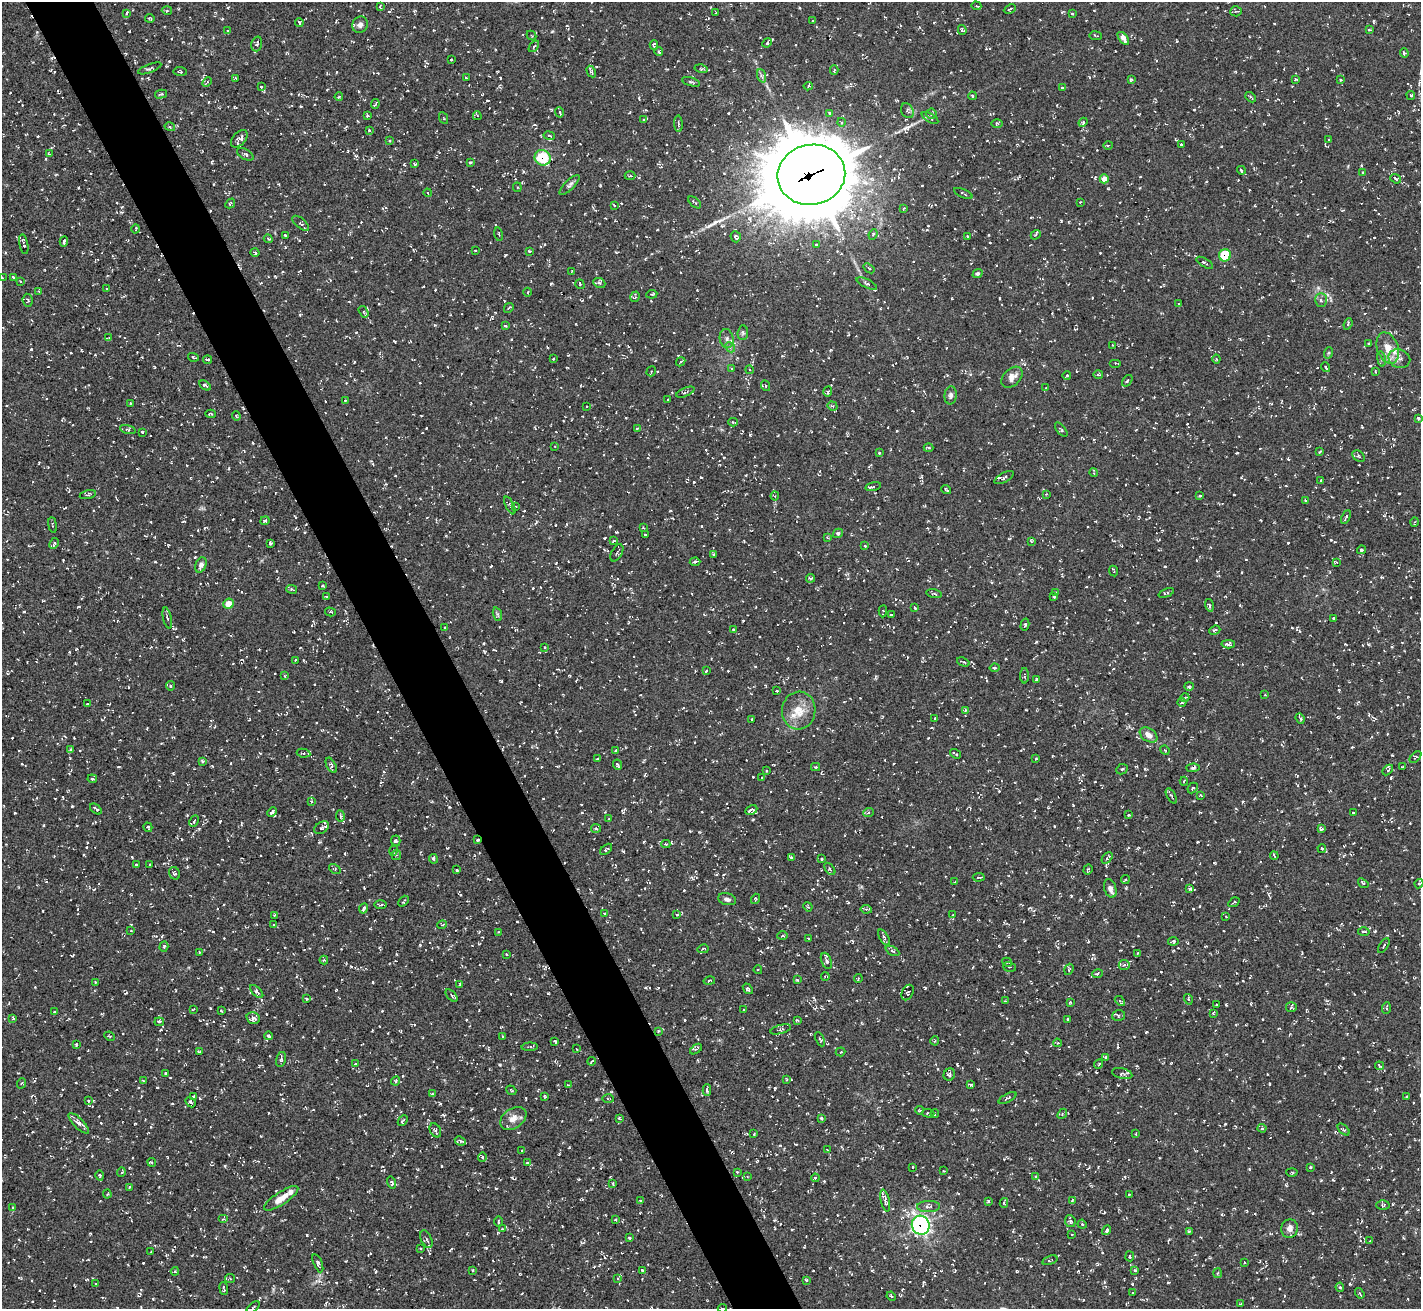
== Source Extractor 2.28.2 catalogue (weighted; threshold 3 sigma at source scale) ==
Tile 11 of 4 x 4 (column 3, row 3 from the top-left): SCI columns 2843-4261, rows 1464-2770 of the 5686 x 5676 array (HDU 1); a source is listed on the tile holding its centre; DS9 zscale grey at full resolution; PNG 1423 x 1311 px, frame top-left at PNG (2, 2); each listed source drawn as its Kron ellipse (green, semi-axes under 4 px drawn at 4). Shown black and unused: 5% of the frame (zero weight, under 3 of 5 exposures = <1% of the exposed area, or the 3 px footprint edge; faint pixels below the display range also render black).
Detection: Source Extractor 2.28.2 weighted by HDU 2 'WHT'; one run over the whole footprint, this tile lists its part. Background 0.0245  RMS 0.0053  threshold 0.0237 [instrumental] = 3 sigma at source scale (4.5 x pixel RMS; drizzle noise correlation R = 1.50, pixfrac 1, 0.05/0.05 arcsec/px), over >= 5 px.
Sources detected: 1192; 87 cosmic-ray / hot-pixel residue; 1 long thin detection or spike segment (spike, bleed or trail) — neither listed nor drawn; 12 inside a brighter listed object's ellipse — not listed separately; of the other 1092, all 500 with FLUX_AUTO >= 0.523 (the completeness limit of this list) listed and drawn (592 fainter detections not listed), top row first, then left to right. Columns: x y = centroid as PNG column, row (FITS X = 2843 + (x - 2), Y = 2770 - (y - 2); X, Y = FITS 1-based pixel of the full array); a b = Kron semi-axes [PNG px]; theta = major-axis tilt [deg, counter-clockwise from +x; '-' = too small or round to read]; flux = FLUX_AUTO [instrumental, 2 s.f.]
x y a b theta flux
976 6 5 4 - 0.6
380 7 3 2 - 0.77
1010 9 6 3 26 0.8
167 10 5 3 - 0.6
1236 11 5 5 - 0.77
126 13 4 3 - 0.74
715 13 3 2 - 0.58
1072 14 3 2 - 0.61
150 18 4 3 - 0.55
813 20 3 3 - 0.65
299 22 4 2 - 0.59
360 25 8 7 - 2.4
962 30 5 3 - 0.83
1369 30 4 3 - 0.53
227 31 4 4 - 0.59
531 35 5 3 - 0.54
1096 36 6 2 -7 0.58
1123 38 7 4 -52 3.8
767 43 5 3 - 1.5
257 44 7 5 72 1.6
654 45 5 3 - 1.1
534 46 6 3 52 0.58
659 52 4 3 - 0.92
1404 53 5 4 - 0.91
451 59 3 3 - 1.1
150 68 12 4 21 1.1
701 69 7 4 -15 0.68
834 70 5 3 - 0.67
180 72 6 3 -6 0.72
591 72 6 3 -61 1
762 76 7 4 -70 1.1
466 78 3 2 - 0.53
235 79 3 3 - 0.7
1296 79 4 3 - 0.71
1131 80 3 3 - 0.67
1340 80 3 3 - 0.66
207 82 5 4 - 0.87
691 82 9 3 -16 0.74
808 86 4 4 - 0.81
261 87 4 3 - 0.59
1062 88 3 3 - 0.96
161 94 6 3 14 0.68
1411 95 4 4 - 0.71
972 96 4 3 - 0.62
339 97 4 3 - 0.56
1251 97 6 3 -43 0.67
375 104 5 2 - 0.62
907 111 8 6 -64 1.3
559 112 5 3 - 0.75
829 113 4 3 - 0.74
931 114 5 5 - 0.81
367 115 4 3 - 0.55
477 116 4 3 - 0.78
443 118 6 3 -63 0.65
930 118 9 3 -30 0.83
643 119 4 4 - 0.53
841 122 4 3 - 0.52
1083 122 5 4 - 0.96
997 123 6 3 1 0.64
678 124 8 3 -86 0.88
170 127 5 4 - 0.78
369 130 3 3 - 0.77
549 136 5 3 - 0.57
239 139 10 6 47 2.5
1329 140 3 3 - 0.52
390 141 4 3 - 0.58
1181 144 3 2 - 0.61
1108 145 5 3 - 0.62
49 154 3 3 - 0.61
245 154 9 5 -29 1.3
543 158 8 7 - 20
470 162 3 3 - 0.88
414 164 4 3 - 0.66
1241 170 4 4 - 1
1363 172 3 3 - 0.64
811 175 34 30 13 6200
630 176 5 3 - 0.54
1104 179 4 4 - 5.5
1396 179 6 4 -39 0.95
570 185 13 4 45 1.6
517 187 4 4 - 0.63
428 193 4 3 - 0.93
963 193 10 4 -23 0.97
695 202 7 3 -40 0.81
1080 202 3 2 - 0.61
230 203 5 3 - 0.75
614 205 3 3 - 0.61
904 208 4 4 - 0.64
301 223 10 5 -41 1.2
136 229 4 2 - 0.58
499 234 7 3 -77 0.58
873 234 5 4 - 0.7
1036 235 5 3 - 0.58
285 236 3 3 - 0.59
967 236 3 3 - 0.59
736 237 5 5 - 1.4
268 239 4 4 - 0.54
64 242 5 3 - 1.3
24 244 10 3 -79 1.5
816 244 3 3 - 0.54
475 251 3 2 - 0.7
530 251 3 2 - 0.72
255 252 4 3 - 0.75
1225 255 6 6 - 15
1205 263 9 3 -31 1
869 268 6 3 -37 0.61
572 271 3 2 - 0.55
977 274 5 4 - 1
2 277 3 2 - 0.55
13 277 3 3 - 0.67
20 281 3 2 - 0.84
599 283 6 4 -21 0.92
867 283 11 4 -26 1.1
580 284 5 4 - 0.65
107 289 3 2 - 0.74
39 291 3 3 - 0.57
528 292 4 3 - 0.54
652 294 5 3 - 0.55
635 297 5 4 - 1.1
28 300 6 5 - 0.85
1321 300 7 5 -90 1.2
1178 304 4 3 - 0.56
509 308 5 3 - 0.59
364 312 6 4 -57 0.81
1348 324 6 3 69 0.65
505 326 4 4 - 0.72
743 333 7 5 84 1
109 338 4 2 - 0.76
727 339 9 7 -81 2
1369 344 3 3 - 1
1113 346 4 2 - 0.52
730 347 5 4 - 0.96
1388 348 16 10 -71 6.4
1328 353 6 3 71 0.62
193 357 6 2 -19 1.1
553 359 3 2 - 0.53
1216 359 4 4 - 0.59
1381 359 8 4 -81 1.1
1399 359 11 9 -22 3.1
208 360 4 2 - 1
681 362 5 3 - 0.52
1115 363 6 4 0 0.65
1326 367 5 3 - 0.73
732 369 4 3 - 0.56
750 370 4 3 - 0.54
651 371 5 4 - 0.6
1375 372 4 3 - 0.52
1098 374 5 3 - 0.64
1067 376 4 3 - 0.94
1012 377 12 8 46 4.4
1127 381 6 3 54 0.65
205 385 6 3 -31 1.1
765 386 5 4 - 0.9
1046 388 4 3 - 0.57
685 392 10 2 23 0.69
828 392 5 3 - 0.69
951 395 9 6 84 1.6
345 400 3 2 - 0.56
668 400 3 2 - 0.56
130 403 3 2 - 0.56
586 406 3 2 - 0.54
832 406 5 4 - 0.72
211 414 5 2 - 0.67
236 416 5 3 - 0.61
1418 418 4 3 - 0.66
733 422 4 3 - 0.62
637 428 4 3 - 0.65
128 429 8 4 -17 0.98
1061 430 8 4 -51 0.77
142 432 3 2 - 0.65
555 446 4 3 - 0.53
929 448 5 3 - 0.84
1319 452 4 3 - 0.6
879 453 3 3 - 0.82
1358 456 7 5 -39 0.88
1094 473 4 2 - 0.68
1004 478 11 4 28 1.3
1321 480 3 3 - 0.54
873 487 8 3 13 0.85
946 489 5 2 - 0.83
1046 494 4 3 - 0.52
88 495 8 3 13 0.76
775 496 4 4 - 0.6
1200 496 4 3 - 0.74
1306 501 4 3 - 0.61
510 505 9 4 -64 0.86
516 506 3 3 - 0.78
1346 517 7 3 65 0.99
265 521 4 4 - 1
1415 522 5 3 - 0.58
53 525 8 3 -82 0.68
643 528 2 2 - 0.52
838 533 5 4 - 0.91
645 534 2 2 - 0.59
827 537 3 3 - 0.6
614 541 3 3 - 0.55
1031 541 3 3 - 0.57
54 543 6 3 63 0.84
270 543 4 3 - 0.96
865 546 3 3 - 0.58
1361 550 5 4 - 0.88
617 553 9 5 60 0.86
713 554 4 3 - 0.82
695 562 5 3 - 0.98
1336 562 4 3 - 0.56
201 565 8 5 67 1.8
1114 571 5 2 - 0.64
811 578 4 4 - 0.91
322 586 3 3 - 0.77
291 589 6 3 -11 0.67
1056 593 3 2 - 0.65
1166 593 8 4 22 0.86
934 594 8 4 -12 0.81
326 597 3 3 - 0.79
1054 597 3 2 - 0.56
228 604 5 5 - 6.3
1209 605 6 3 -75 0.72
914 607 3 2 - 0.69
883 611 6 2 86 0.89
330 612 5 4 - 0.9
497 614 7 4 -71 0.87
891 615 3 2 - 0.75
167 618 10 3 -77 1
1334 618 3 3 - 0.74
1025 625 6 3 76 0.8
445 628 3 2 - 0.52
733 629 3 2 - 0.6
1215 630 6 4 22 1.1
1228 644 7 4 3 1.4
545 647 3 2 - 0.57
295 660 3 2 - 0.58
963 662 6 3 -21 0.95
994 668 5 4 - 0.94
706 671 3 3 - 0.71
285 676 3 3 - 0.52
1024 676 8 3 -90 0.74
1036 679 4 3 - 0.79
171 686 5 4 - 0.91
1189 686 5 4 - 1.1
776 691 3 2 - 0.86
1265 695 3 3 - 0.56
1185 698 4 4 - 0.7
1182 702 4 4 - 0.69
87 704 3 3 - 0.93
965 710 3 3 - 0.66
799 711 19 16 83 9.8
935 718 3 2 - 0.58
1300 718 5 3 - 0.94
752 719 3 3 - 0.61
1148 735 10 6 -34 3.3
71 749 4 3 - 0.6
1165 750 5 4 - 0.55
616 751 3 3 - 1.3
303 753 7 4 -8 0.96
955 754 6 2 -36 0.87
1415 757 7 4 44 0.94
598 759 3 3 - 0.92
1036 759 3 2 - 0.57
202 761 4 3 - 1
331 765 8 4 -61 1.1
617 765 5 4 - 0.85
816 767 4 4 - 0.55
1403 767 3 2 - 0.54
1193 768 6 4 3 1.1
1122 769 6 5 - 1.2
766 770 3 2 - 0.56
1388 770 6 4 42 0.9
762 777 4 3 - 0.58
92 779 5 3 - 0.64
1184 781 4 3 - 0.78
1193 788 6 4 47 0.77
1201 795 3 3 - 0.64
1171 796 8 3 -61 0.8
311 801 3 3 - 0.58
96 809 7 3 -39 1.2
751 810 6 4 28 2.5
272 812 5 3 - 1.3
1353 812 3 2 - 0.55
868 813 5 3 - 0.65
1128 815 3 3 - 0.56
340 816 5 3 - 0.7
609 819 3 3 - 0.64
194 821 6 3 62 0.66
148 827 5 3 - 1.1
322 828 8 5 32 1.3
596 828 5 4 - 0.66
1321 829 4 3 - 0.77
477 840 3 3 - 1.1
396 841 5 4 - 1
666 844 4 3 - 0.57
1322 848 4 3 - 0.68
606 849 7 3 40 0.86
394 850 5 3 - 0.57
396 855 5 5 - 0.72
1274 856 4 2 - 0.76
791 857 3 3 - 0.64
1107 858 6 4 47 0.98
433 859 5 4 - 0.98
822 859 3 3 - 0.66
136 864 3 3 - 0.83
150 864 3 3 - 0.74
335 869 6 4 -34 0.65
830 869 7 4 -53 0.74
457 870 3 3 - 0.61
1088 870 5 3 - 0.61
174 873 6 5 - 0.94
979 877 6 3 5 0.91
1125 879 4 3 - 0.55
955 882 3 2 - 0.61
1363 883 6 3 -37 0.54
1419 884 5 3 - 0.83
1110 888 9 6 -72 2.7
1190 888 3 3 - 0.91
727 899 9 5 -14 1.8
756 899 5 3 - 0.67
403 901 6 3 47 0.82
1234 902 6 2 33 0.69
381 905 6 3 -1 0.74
808 907 5 4 - 0.58
363 908 5 3 - 1
866 909 6 4 -9 0.72
604 913 3 2 - 0.83
274 915 3 3 - 0.68
677 915 3 3 - 0.53
953 915 3 3 - 0.6
1226 916 3 2 - 0.54
274 925 3 3 - 0.63
442 925 5 3 - 0.56
131 931 3 2 - 0.55
498 932 3 2 - 0.56
1364 932 6 3 3 0.71
782 936 5 3 - 0.59
884 937 9 4 -61 1.5
808 939 3 2 - 0.61
1173 941 5 3 - 1.2
164 946 5 4 - 0.85
1384 946 8 3 57 0.71
703 949 6 3 13 0.79
892 951 7 4 -27 0.86
199 952 3 3 - 0.59
1138 953 4 4 - 0.67
507 954 3 2 - 0.64
324 960 4 4 - 0.78
826 961 8 5 -68 1.7
1007 962 5 4 - 0.76
1124 965 5 5 - 0.96
1009 967 6 5 - 0.84
1069 969 6 4 71 0.78
758 970 4 4 - 0.62
1097 974 5 4 - 0.94
825 976 4 3 - 0.56
858 979 4 3 - 0.6
797 980 3 2 - 0.63
709 981 6 3 12 0.59
95 982 3 3 - 0.57
460 984 4 3 - 0.86
748 989 6 4 -52 0.85
257 992 8 4 -44 1.7
908 992 8 5 63 1.1
451 995 7 3 -47 0.8
306 999 4 3 - 0.59
1188 999 5 3 - 0.59
1005 1001 3 3 - 0.61
1120 1001 6 3 -43 0.63
1070 1002 3 3 - 0.73
1217 1005 3 3 - 0.64
1291 1007 5 5 - 0.94
1386 1008 6 3 85 0.58
193 1009 4 2 - 0.73
744 1010 3 2 - 0.64
221 1011 3 2 - 0.59
54 1012 3 3 - 0.6
1213 1013 3 2 - 0.58
1118 1015 6 5 - 1.1
13 1018 4 3 - 0.54
253 1018 7 5 -18 2.1
1068 1019 3 2 - 0.57
797 1020 3 3 - 0.63
159 1022 4 3 - 0.96
781 1029 11 3 15 0.79
658 1031 4 3 - 0.54
110 1036 5 4 - 0.7
268 1036 4 3 - 0.73
503 1036 3 2 - 0.6
820 1039 8 3 -65 0.69
555 1041 3 3 - 0.65
935 1041 4 4 - 0.65
1057 1043 4 2 - 0.58
76 1044 3 3 - 0.79
530 1047 8 3 4 0.69
576 1049 3 2 - 0.54
696 1049 7 3 35 0.71
199 1052 4 3 - 0.71
841 1052 5 4 - 0.62
1106 1057 4 3 - 0.62
281 1059 8 5 75 1.1
592 1061 4 3 - 0.73
355 1064 4 4 - 0.53
1099 1064 5 3 - 0.71
1379 1066 4 3 - 0.86
165 1073 4 2 - 0.63
1122 1074 10 5 -13 1.3
949 1075 6 5 - 1.4
787 1080 3 3 - 0.63
143 1081 3 3 - 0.65
396 1081 5 3 - 0.81
22 1083 5 3 - 0.6
568 1085 3 2 - 0.57
971 1085 4 3 - 0.95
511 1090 5 3 - 0.56
707 1090 6 3 -88 1.1
432 1094 4 3 - 0.55
193 1096 3 3 - 0.8
545 1096 3 2 - 0.54
1407 1097 3 3 - 0.83
1007 1098 10 2 26 0.73
608 1099 6 2 -2 0.53
88 1100 4 3 - 0.58
190 1102 6 4 -47 0.93
919 1110 4 3 - 0.59
928 1113 6 3 -1 0.9
935 1114 4 3 - 0.56
1062 1114 5 4 - 0.68
513 1118 14 9 33 4.3
619 1118 4 4 - 0.6
821 1118 3 3 - 1.1
403 1121 6 2 46 0.74
79 1123 14 5 -45 1.9
1262 1128 4 4 - 0.58
1343 1129 7 3 -44 0.77
435 1130 7 5 -61 1.2
754 1134 3 3 - 0.68
1136 1134 3 2 - 0.56
460 1141 5 3 - 0.91
827 1150 3 3 - 0.54
522 1151 3 2 - 0.58
482 1157 5 4 - 0.75
152 1162 4 3 - 0.67
527 1162 4 4 - 0.62
912 1167 2 2 - 0.55
1310 1167 3 3 - 0.81
944 1171 3 2 - 0.57
121 1172 4 3 - 0.7
737 1172 3 3 - 0.57
1292 1172 5 3 - 0.56
100 1175 5 4 - 0.66
747 1176 3 3 - 0.55
1036 1177 4 3 - 0.67
815 1178 4 3 - 0.78
392 1183 6 3 -74 1.2
613 1183 4 3 - 0.54
129 1187 4 3 - 0.53
107 1194 4 4 - 0.57
1129 1194 3 2 - 0.58
281 1198 20 6 33 5.9
640 1201 3 3 - 0.57
885 1201 11 4 -77 2.5
988 1201 3 3 - 0.79
1072 1201 4 3 - 1
1004 1203 5 4 - 0.63
1383 1205 6 4 2 0.81
928 1206 11 5 1 1.8
13 1208 4 3 - 0.77
223 1219 5 4 - 0.61
615 1220 3 3 - 0.58
1070 1221 6 5 - 0.88
498 1222 5 2 - 0.55
1082 1224 4 4 - 0.7
921 1225 10 8 -64 120
1290 1228 9 8 - 3.6
502 1229 3 2 - 0.53
1107 1230 5 3 - 1.3
1189 1231 3 3 - 0.54
1072 1235 3 2 - 0.55
629 1238 3 3 - 0.74
426 1239 9 5 -65 1.5
1370 1241 3 3 - 0.53
421 1248 3 2 - 0.54
151 1252 3 2 - 0.54
1130 1256 5 2 - 0.53
1050 1260 8 3 19 0.65
318 1263 10 4 -68 1.5
1245 1263 4 3 - 0.8
473 1270 3 3 - 0.59
642 1270 4 3 - 0.73
1135 1270 4 3 - 0.78
175 1271 4 4 - 0.6
1217 1273 5 3 - 0.58
230 1278 5 4 - 0.72
618 1278 4 3 - 0.57
806 1280 3 3 - 0.65
96 1284 3 3 - 0.76
1340 1287 5 4 - 0.85
224 1288 6 2 -83 0.96
1132 1293 3 2 - 0.54
1360 1293 5 3 - 0.76
891 1296 5 3 - 0.55
1241 1304 4 3 - 0.64
253 1307 8 3 42 0.65
722 1308 4 2 - 0.58
Overlapping masked pixels (flux is a lower limit): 5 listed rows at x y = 543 158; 811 175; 1225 255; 477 840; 921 1225
Isophote crosses this tile's border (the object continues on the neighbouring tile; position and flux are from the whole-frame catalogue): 3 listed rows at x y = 2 277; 253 1307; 722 1308
Unlisted compact peaks at least as high as the median listed source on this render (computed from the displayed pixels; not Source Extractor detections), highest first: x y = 750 435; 173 773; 435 325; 1214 863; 596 1099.